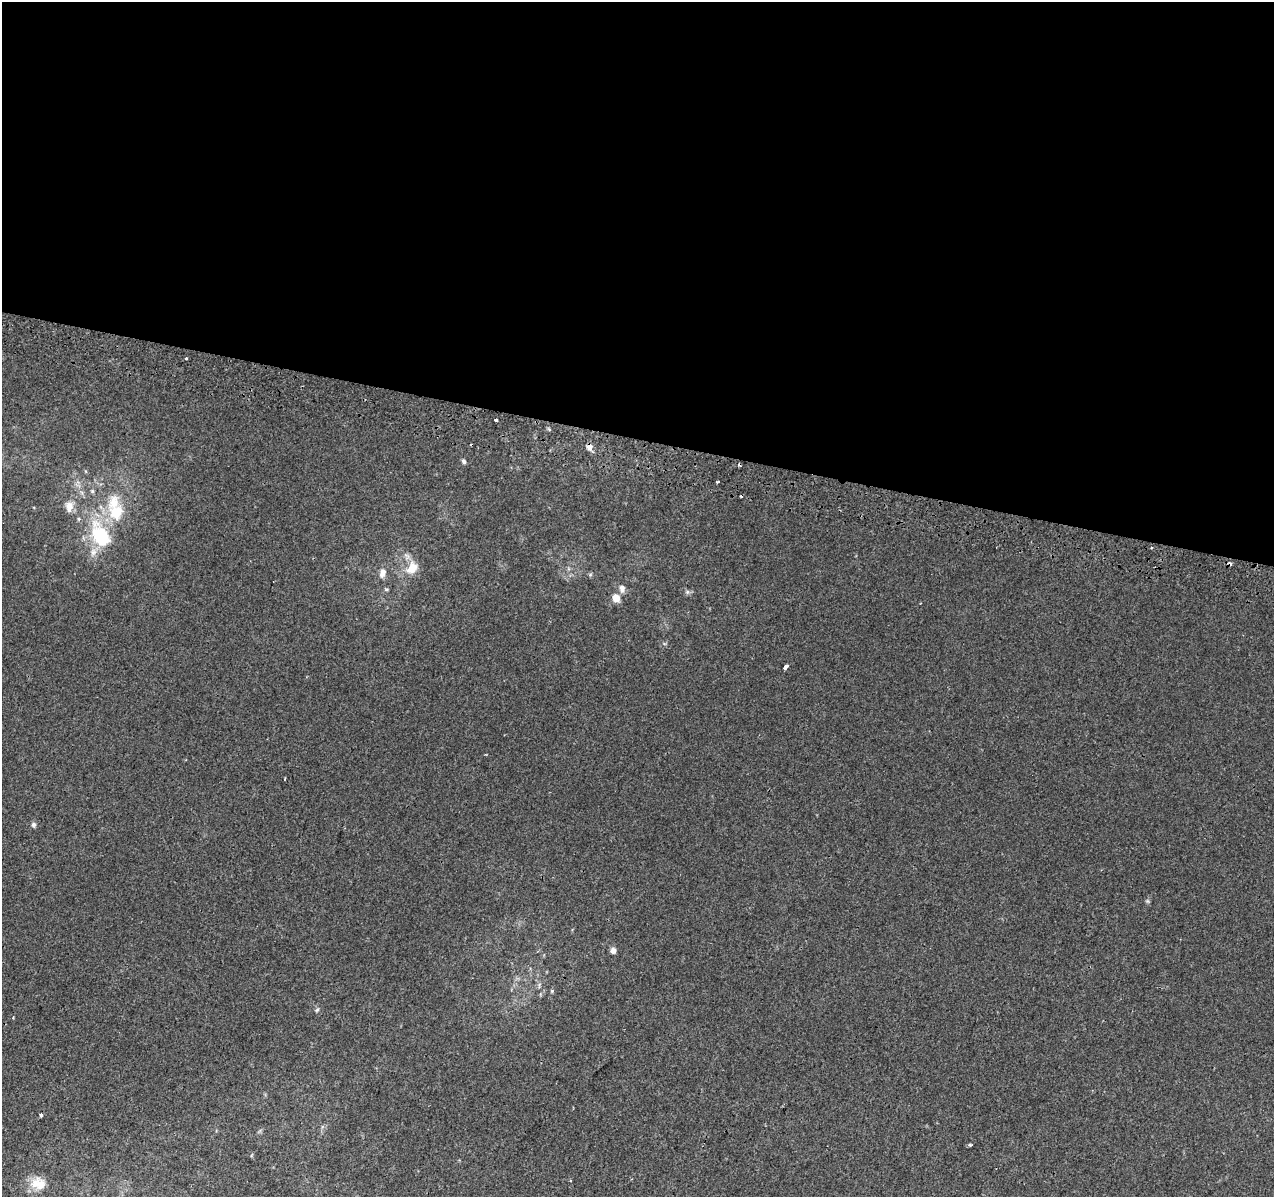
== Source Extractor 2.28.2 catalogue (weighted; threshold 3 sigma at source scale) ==
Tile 3 of 4 x 4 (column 3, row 1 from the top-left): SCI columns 2564-3835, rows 3909-5103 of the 5117 x 5367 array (HDU 1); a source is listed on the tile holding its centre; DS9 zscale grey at full resolution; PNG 1276 x 1199 px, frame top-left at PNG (2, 2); no overlay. Shown black and unused: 37% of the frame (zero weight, under 2 of 3 exposures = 2% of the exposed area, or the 3 px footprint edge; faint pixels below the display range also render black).
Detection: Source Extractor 2.28.2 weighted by HDU 2 'WHT'; one run over the whole footprint, this tile lists its part. Background 0.0025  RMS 0.0034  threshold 0.0154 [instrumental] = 3 sigma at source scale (4.5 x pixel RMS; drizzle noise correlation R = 1.50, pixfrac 1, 0.0396/0.0396 arcsec/px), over >= 5 px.
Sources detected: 30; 4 cosmic-ray / hot-pixel residue — not listed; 1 inside a brighter listed object's ellipse — not listed separately; the other 25 listed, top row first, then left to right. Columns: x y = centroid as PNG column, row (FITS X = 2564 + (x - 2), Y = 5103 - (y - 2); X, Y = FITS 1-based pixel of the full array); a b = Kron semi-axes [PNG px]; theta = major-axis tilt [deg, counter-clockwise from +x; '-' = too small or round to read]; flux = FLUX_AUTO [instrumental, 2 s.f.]
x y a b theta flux
186 358 3 3 - 1.6
496 420 3 3 - 0.67
589 447 7 6 - 1.8
464 461 6 5 - 0.79
718 482 4 2 - 0.31
92 491 6 5 - 0.55
69 507 15 10 83 2.9
116 513 27 24 -82 14
100 535 35 21 -62 23
412 568 17 12 54 5.6
382 573 13 8 74 2.3
386 589 7 3 8 0.49
622 589 11 8 -81 1.6
687 592 6 6 - 0.72
616 598 9 8 - 3.1
785 667 5 3 - 2.4
33 825 7 6 - 0.85
1147 901 6 5 - 0.54
613 950 8 6 87 1.4
552 991 5 5 - 0.42
317 1010 5 4 - 0.58
41 1115 4 3 - 1.8
970 1145 4 3 - 1.2
570 1180 4 2 - 0.36
38 1183 21 16 -16 5.6
Overlapping masked pixels (flux is a lower limit): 1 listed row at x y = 589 447